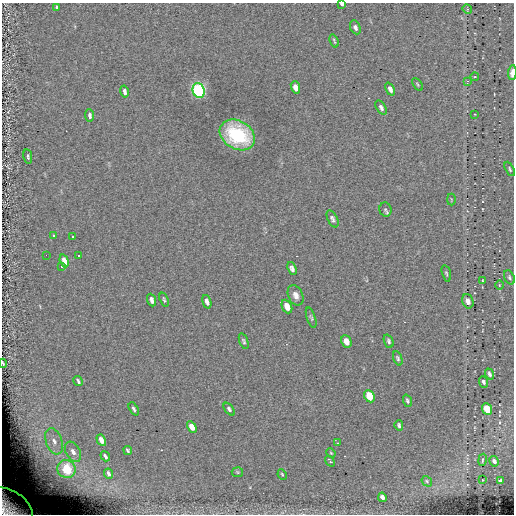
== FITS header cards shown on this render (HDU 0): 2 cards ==
NAXIS1  =                  512
NAXIS2  =                  512

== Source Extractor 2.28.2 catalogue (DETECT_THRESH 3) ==
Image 512 x 512 px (HDU 0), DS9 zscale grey, 1 PNG px = 1 image px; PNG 516 x 516 px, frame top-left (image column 1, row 512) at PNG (2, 3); each listed source drawn as its Kron ellipse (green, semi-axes under 4 px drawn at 4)
Background -0.0159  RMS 5.3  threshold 16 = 3 sigma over >= 5 px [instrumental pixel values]
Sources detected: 74; all 74 listed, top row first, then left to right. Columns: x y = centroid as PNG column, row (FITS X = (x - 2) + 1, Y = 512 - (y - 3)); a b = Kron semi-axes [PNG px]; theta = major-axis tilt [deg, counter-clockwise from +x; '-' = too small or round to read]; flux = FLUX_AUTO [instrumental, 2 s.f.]
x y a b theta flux
342 4 4 3 - 640
56 7 4 3 - 590
467 9 5 4 - 380
355 27 7 5 -65 1200
334 41 7 2 -70 460
512 72 7 3 85 3800
475 77 4 2 - 300
467 81 4 3 - 310
417 84 7 3 -52 430
295 87 6 4 -69 2300
390 89 7 4 -65 1400
199 90 7 6 - 95000
124 91 6 4 -77 1300
381 107 8 4 -59 1000
475 114 2 2 - 220
90 115 6 4 -84 1200
237 135 19 14 -31 27000
28 156 7 4 -79 730
510 169 8 4 -63 610
451 199 6 3 -90 280
385 209 7 6 - 660
333 219 9 5 -64 1000
53 236 3 3 - 13000
73 237 3 3 - 13000
46 255 2 2 - 13000
78 256 3 3 - 13000
64 261 7 4 -74 4500
61 266 3 3 - 13000
292 268 7 4 -68 1100
446 273 8 4 -75 560
509 277 7 5 -63 690
482 281 3 2 - 280
499 285 4 3 - 290
296 295 11 7 -66 2000
152 300 6 4 -68 1300
164 300 7 3 -71 530
468 301 7 5 -72 1900
207 302 7 4 -72 1200
287 306 7 5 -65 3300
311 318 10 4 -71 650
244 341 8 4 -70 640
346 341 6 5 - 3300
389 341 7 4 -68 770
398 358 7 4 -70 590
3 363 4 2 - 440
489 374 5 4 - 890
78 381 5 3 - 700
484 382 6 4 -67 800
369 396 6 5 - 9800
407 401 6 3 -70 660
134 409 7 4 -62 930
229 409 7 4 -51 790
487 409 6 4 -67 12000
399 425 5 3 - 750
192 427 6 4 -59 4200
101 440 6 4 -61 4300
54 441 13 8 -69 3600
337 443 3 2 - 360
128 451 4 3 - 620
73 452 11 7 -59 2900
331 453 5 4 - 380
105 456 5 3 - 870
482 460 6 2 79 450
330 461 6 3 -54 1300
494 461 5 4 - 1000
66 469 9 8 - 29000
237 472 6 5 - 430
108 474 5 3 - 970
282 474 5 3 - 440
482 480 2 2 - 200
427 481 6 4 -49 550
500 481 3 3 - 690
382 497 5 3 - 1200
10 507 26 16 -34 18000
At the frame edge (FLAGS 8, measured only in part): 4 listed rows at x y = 342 4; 512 72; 3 363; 10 507